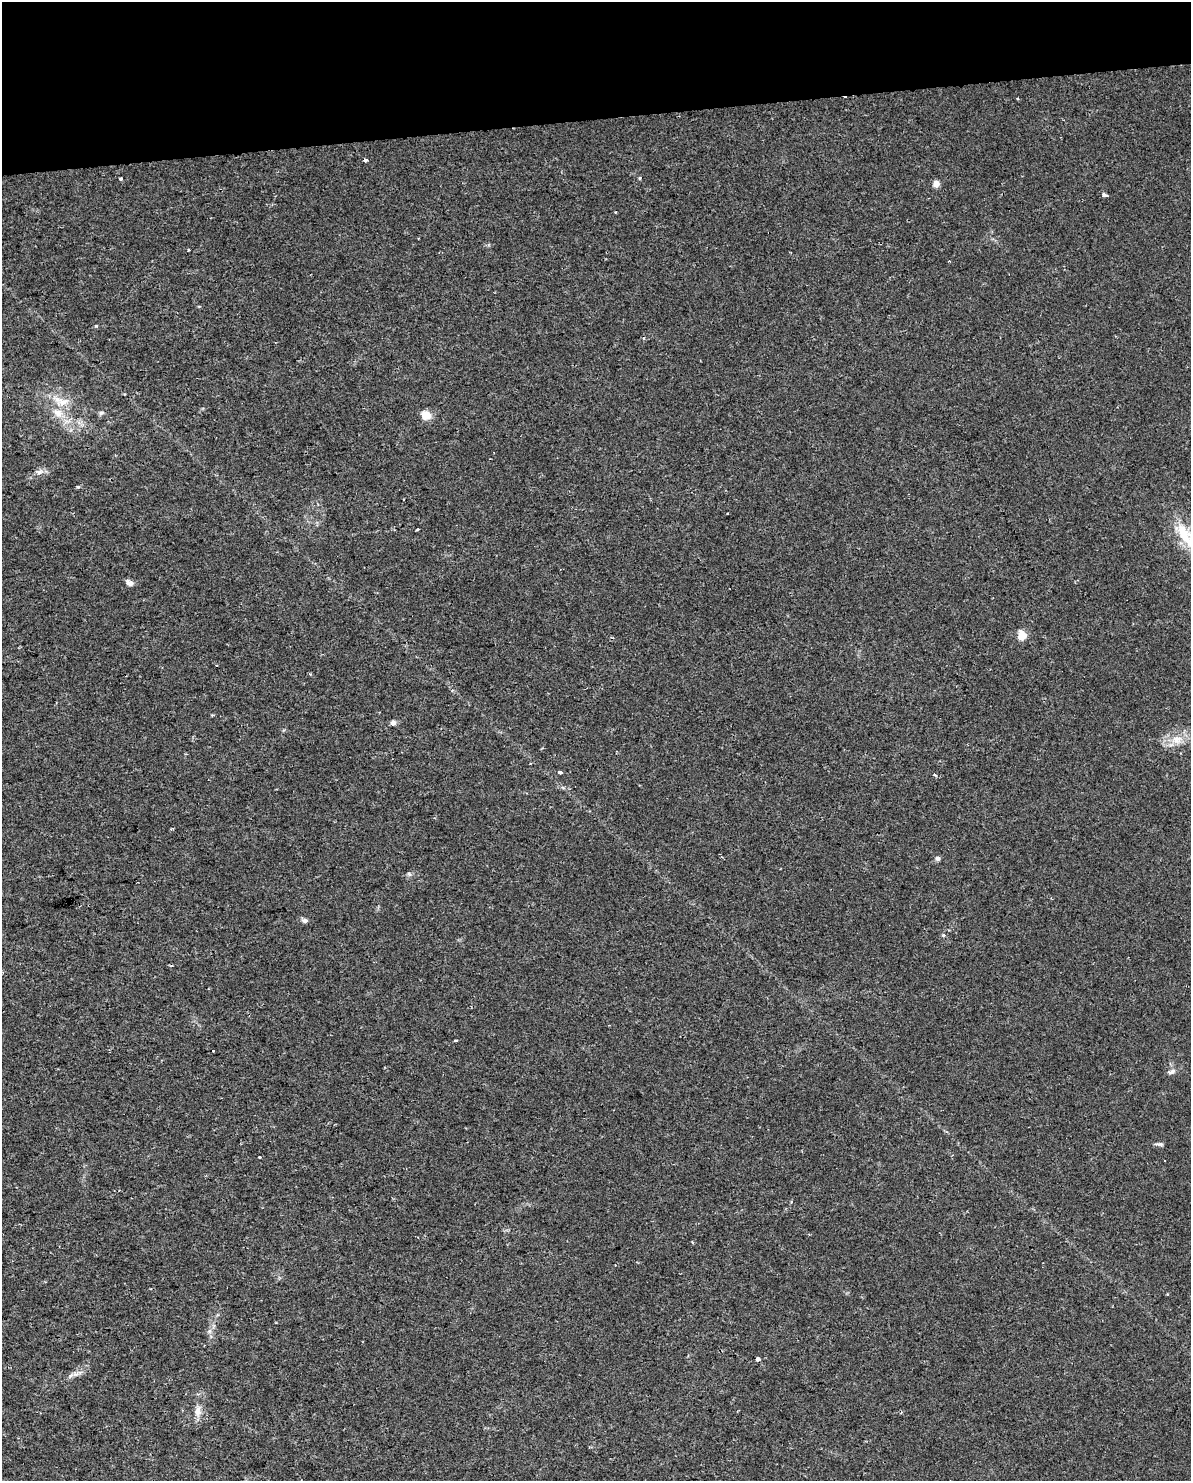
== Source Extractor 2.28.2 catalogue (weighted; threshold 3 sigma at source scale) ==
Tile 3 of 4 x 3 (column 3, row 1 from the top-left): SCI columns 2378-3566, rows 3020-4498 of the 4754 x 4517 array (HDU 1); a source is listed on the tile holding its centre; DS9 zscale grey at full resolution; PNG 1193 x 1483 px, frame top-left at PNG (2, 2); no overlay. Shown black and unused: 8% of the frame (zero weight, under 2 of 3 exposures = <1% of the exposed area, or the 3 px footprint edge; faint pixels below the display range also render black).
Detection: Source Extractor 2.28.2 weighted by HDU 2 'WHT'; one run over the whole footprint, this tile lists its part. Background 0.00454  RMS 0.0028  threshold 0.0125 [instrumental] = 3 sigma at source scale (4.5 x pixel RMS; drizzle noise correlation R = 1.50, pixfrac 1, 0.0396/0.0396 arcsec/px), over >= 5 px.
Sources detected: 37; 1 cosmic-ray / hot-pixel residue — not listed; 1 inside a brighter listed object's ellipse — not listed separately; the other 35 listed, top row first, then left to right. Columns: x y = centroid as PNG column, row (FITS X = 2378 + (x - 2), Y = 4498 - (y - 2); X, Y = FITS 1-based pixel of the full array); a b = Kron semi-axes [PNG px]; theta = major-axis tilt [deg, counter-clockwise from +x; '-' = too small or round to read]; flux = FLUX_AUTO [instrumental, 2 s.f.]
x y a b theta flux
366 160 3 3 - 1.1
121 178 3 3 - 0.54
640 178 4 3 - 0.37
936 183 7 6 - 2.1
1104 195 6 3 -19 1
615 212 3 2 - 0.3
188 249 3 3 - 0.35
199 306 5 3 - 0.24
62 402 21 11 5 4.1
101 413 7 5 19 0.57
426 415 9 8 - 3.8
39 472 11 6 1 1.2
78 487 5 3 - 0.36
418 529 3 3 - 0.75
1184 535 42 16 -59 11
129 582 10 5 -33 1.5
1022 635 9 7 84 3.9
212 715 4 3 - 0.25
393 723 5 4 - 1.7
1177 740 15 13 14 4.1
560 772 4 3 - 3.1
934 775 3 3 - 0.59
937 858 6 5 - 0.79
409 874 6 5 - 0.53
305 920 8 6 -4 0.83
943 935 4 4 - 0.31
456 1041 3 3 - 0.39
213 1051 3 2 - 0.35
1172 1072 10 6 20 0.92
1161 1144 6 4 -18 0.48
259 1157 3 3 - 0.64
209 1331 6 6 - 0.78
758 1359 4 3 - 3
75 1374 9 5 -15 0.97
198 1412 14 9 84 2.2
Overlapping masked pixels (flux is a lower limit): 2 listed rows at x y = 366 160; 758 1359
Isophote crosses this tile's border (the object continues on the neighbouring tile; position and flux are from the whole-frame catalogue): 1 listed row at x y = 1184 535